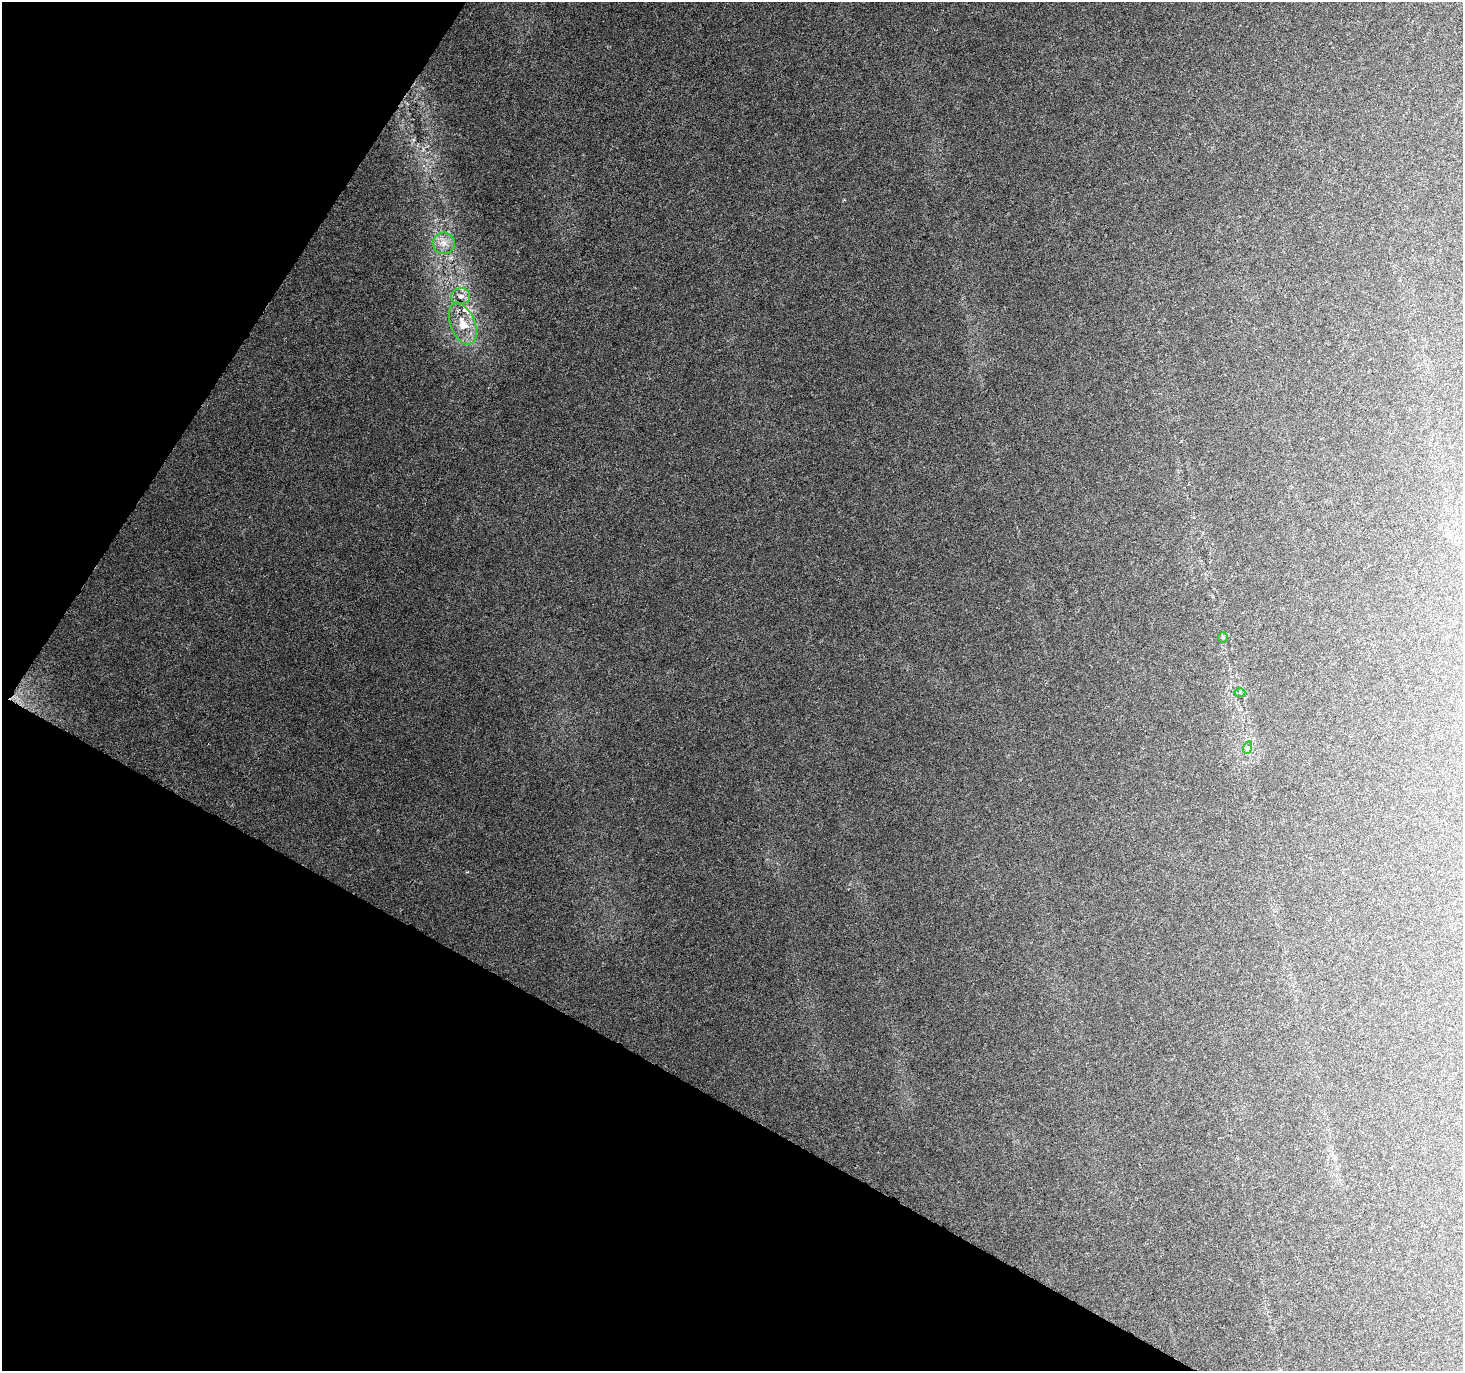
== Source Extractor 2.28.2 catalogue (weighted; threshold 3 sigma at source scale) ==
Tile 9 of 4 x 4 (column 1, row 3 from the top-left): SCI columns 1-1461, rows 1563-2931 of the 5851 x 5929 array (HDU 1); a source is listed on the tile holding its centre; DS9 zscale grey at full resolution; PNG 1465 x 1373 px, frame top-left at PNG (2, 2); each listed source drawn as its Kron ellipse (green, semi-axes under 4 px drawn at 4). Shown black and unused: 28% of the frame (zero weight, under 3 of 6 exposures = <1% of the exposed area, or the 3 px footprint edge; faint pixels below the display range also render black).
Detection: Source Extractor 2.28.2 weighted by HDU 2 'WHT'; one run over the whole footprint, this tile lists its part. Background 0.0249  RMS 0.0023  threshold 0.00936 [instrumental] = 3 sigma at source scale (4.09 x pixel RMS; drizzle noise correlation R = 1.36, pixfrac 0.8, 0.0396/0.0396 arcsec/px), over >= 5 px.
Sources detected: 7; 1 inside a brighter listed object's ellipse — not listed separately; the other 6 listed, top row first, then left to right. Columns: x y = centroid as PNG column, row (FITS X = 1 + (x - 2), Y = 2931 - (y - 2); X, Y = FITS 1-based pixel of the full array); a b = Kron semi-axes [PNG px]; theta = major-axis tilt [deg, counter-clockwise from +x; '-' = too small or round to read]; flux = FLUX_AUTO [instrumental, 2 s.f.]
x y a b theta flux
444 243 11 11 - 1.9
461 296 9 8 - 1.3
463 324 22 12 -68 4.7
1223 637 5 4 - 0.31
1240 693 5 3 - 0.26
1247 748 6 4 70 0.35